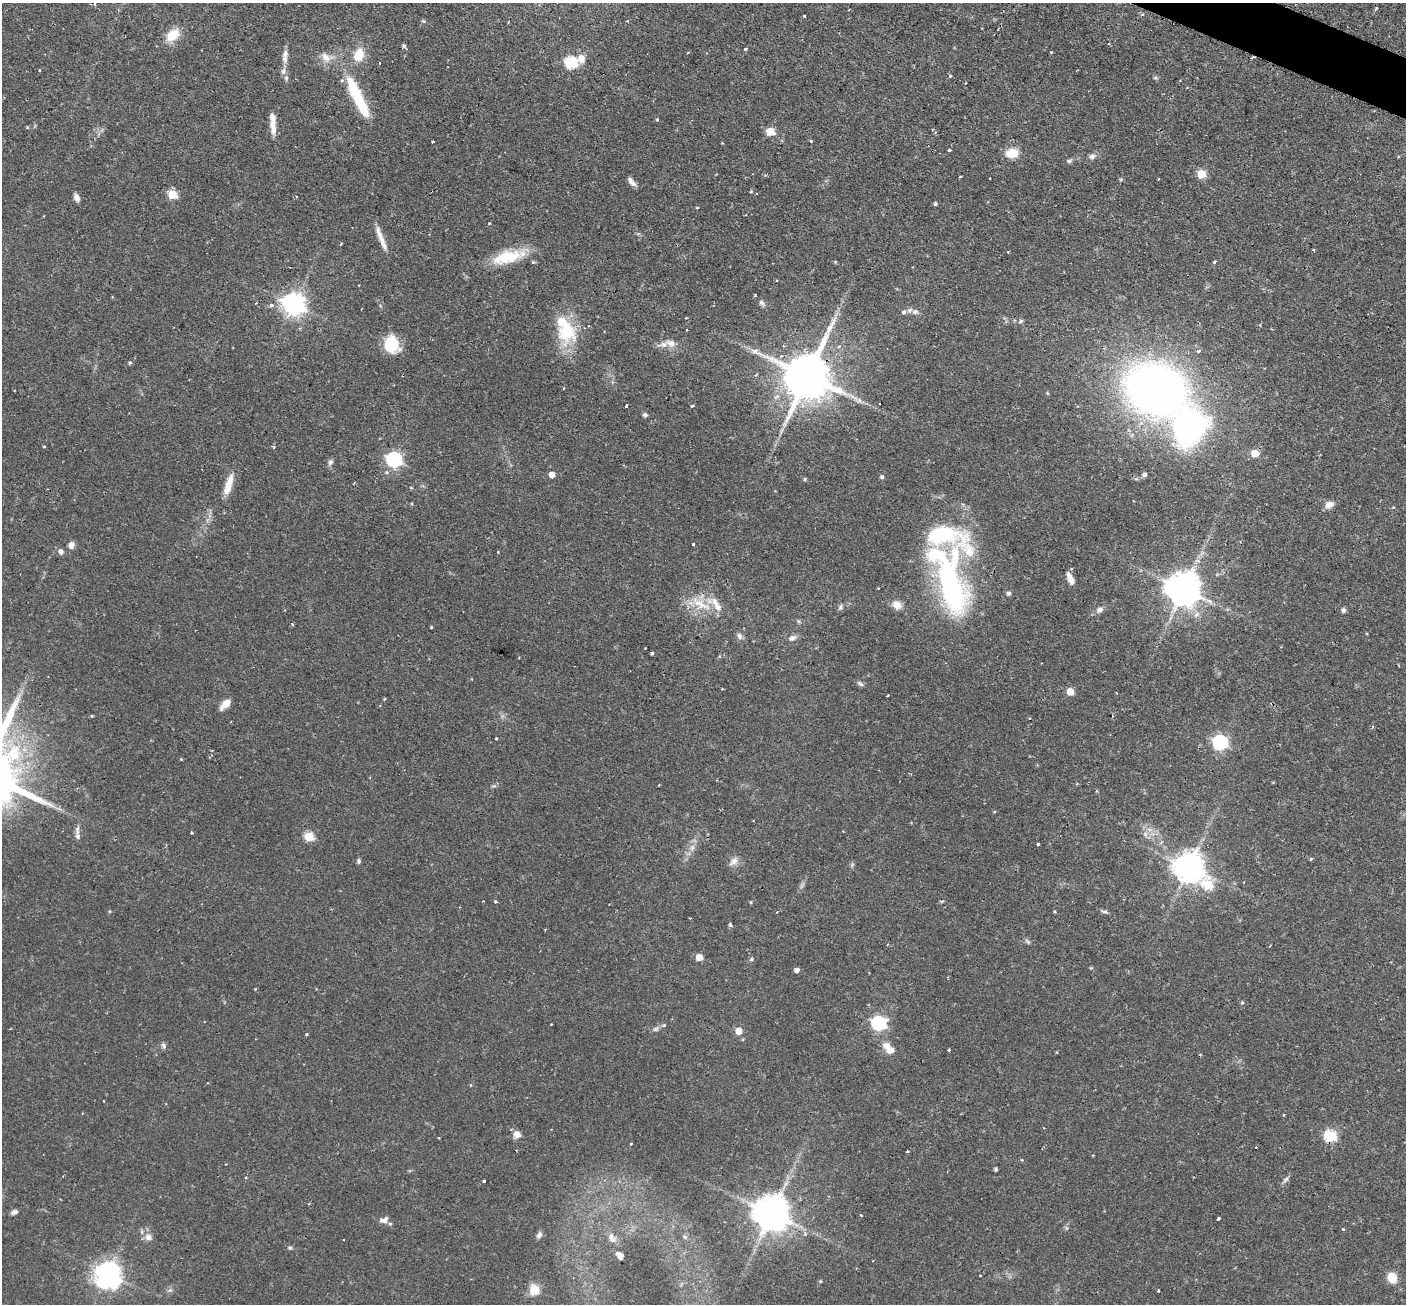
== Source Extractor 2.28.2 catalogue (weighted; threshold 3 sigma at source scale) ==
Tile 10 of 4 x 4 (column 2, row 3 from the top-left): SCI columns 1406-2809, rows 1588-2889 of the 5629 x 5644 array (HDU 1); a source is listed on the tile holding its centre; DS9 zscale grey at full resolution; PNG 1408 x 1306 px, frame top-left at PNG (2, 3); no overlay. Shown black and unused: <1% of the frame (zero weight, under 2 of 3 exposures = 1% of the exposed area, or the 3 px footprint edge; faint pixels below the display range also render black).
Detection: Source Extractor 2.28.2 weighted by HDU 2 'WHT'; one run over the whole footprint, this tile lists its part. Background 0.0673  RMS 0.0044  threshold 0.02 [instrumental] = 3 sigma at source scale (4.5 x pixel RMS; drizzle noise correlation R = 1.50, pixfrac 1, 0.05/0.05 arcsec/px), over >= 5 px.
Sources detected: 179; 1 inside a brighter object's white glare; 5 cosmic-ray / hot-pixel residue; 1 long thin detection or spike segment (spike, bleed or trail) — not listed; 11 inside a brighter listed object's ellipse — not listed separately; the other 161 listed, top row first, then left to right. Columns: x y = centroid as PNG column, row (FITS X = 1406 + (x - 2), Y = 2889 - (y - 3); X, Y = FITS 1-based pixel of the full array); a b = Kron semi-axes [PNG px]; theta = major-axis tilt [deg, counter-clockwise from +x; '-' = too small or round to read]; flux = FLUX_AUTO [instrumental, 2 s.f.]
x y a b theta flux
849 9 3 2 - 0.34
804 16 3 3 - 0.63
423 21 5 4 - 0.57
173 35 18 12 42 8.1
404 46 5 4 - 0.9
745 49 3 3 - 1.3
688 52 3 3 - 0.38
1051 52 3 3 - 0.44
359 55 15 11 66 8.3
326 57 15 10 -44 4.3
285 58 12 7 89 2.6
581 58 12 10 -85 3.7
571 62 6 6 - 52
379 63 3 2 - 0.53
40 70 3 2 - 0.5
283 71 9 7 73 1.9
950 76 4 3 - 0.61
356 93 49 14 -64 24
657 119 3 3 - 0.74
273 122 24 7 -87 5.4
770 131 5 5 - 15
811 141 4 3 - 0.4
432 142 3 3 - 1.3
949 150 3 3 - 1.7
1012 153 15 11 8 6.9
1092 156 8 7 - 1.7
1069 161 8 5 11 1
1202 174 5 5 - 15
960 177 4 2 - 0.38
989 178 3 2 - 0.74
1158 179 3 2 - 0.5
631 181 12 5 -52 2.2
751 191 3 3 - 0.74
172 195 5 5 - 20
77 197 8 6 -71 2.3
935 204 4 4 - 0.83
489 224 3 2 - 0.69
381 238 34 6 -69 5.2
341 244 3 2 - 0.67
508 257 40 14 14 17
1214 261 4 3 - 0.59
256 303 4 2 - 0.37
761 303 9 5 -52 1.3
294 304 8 7 - 330
271 305 3 3 - 7.2
903 312 4 3 - 3.5
915 312 10 7 7 1.9
1021 321 6 4 21 0.92
687 330 3 3 - 0.77
566 332 30 26 -76 21
671 343 16 9 -15 3.6
391 345 18 15 -69 13
1199 351 4 3 - 0.88
781 356 6 4 37 1.2
130 363 5 4 - 0.65
807 376 15 12 63 2200
563 388 3 2 - 0.51
1156 389 47 38 -23 330
1047 393 4 4 - 0.49
879 403 2 2 - 0.38
626 405 4 3 - 4.1
692 406 3 3 - 1.9
645 415 6 5 - 0.92
1190 427 45 37 61 110
44 446 4 3 - 0.39
273 447 4 3 - 0.82
1255 453 5 5 - 8.8
394 459 7 6 - 97
330 462 8 6 69 1.4
1145 474 5 5 - 1.3
552 475 5 5 - 4.3
882 477 5 5 - 0.94
805 479 5 4 - 0.56
228 484 28 8 72 6.5
411 487 5 3 - 0.4
412 504 4 3 - 0.4
1329 505 12 8 25 2.8
693 544 3 3 - 0.72
71 545 8 7 - 2.4
61 551 5 5 - 2.1
1070 579 14 5 -63 3.8
951 585 66 24 -74 140
878 588 2 2 - 0.44
1184 589 10 10 - 1000
1008 593 6 5 - 1.1
700 604 35 9 -26 9.8
897 605 11 9 -22 4.1
840 607 8 6 75 1.2
1100 610 10 7 23 2.1
1343 610 6 6 - 1
798 621 6 4 -70 0.6
431 627 3 2 - 0.6
739 636 9 7 -71 1.6
792 638 11 8 20 2
652 653 3 3 - 0.76
860 684 10 5 -36 1.1
1070 691 5 5 - 9
888 695 3 2 - 0.35
384 699 4 3 - 0.4
225 704 12 6 45 5.3
92 716 5 3 - 0.41
496 738 3 3 - 0.55
1220 742 7 6 - 99
77 830 13 6 -89 1.8
191 833 3 3 - 0.67
1145 834 7 4 -72 1.1
309 837 5 5 - 24
1038 844 3 3 - 0.84
692 847 10 6 64 2.2
1311 858 5 3 - 0.5
359 861 6 5 - 0.89
733 861 14 8 46 2.6
1189 867 9 9 - 710
1208 884 7 6 - 21
495 901 4 4 - 0.63
751 902 4 4 - 0.47
1055 911 4 3 - 0.53
1104 911 10 4 -13 0.99
730 925 5 4 - 0.86
1028 941 9 4 -51 0.86
699 957 5 5 - 8.7
751 959 5 4 - 0.78
797 970 5 4 - 2.2
1242 1003 5 3 - 0.47
879 1023 7 6 - 82
551 1024 2 2 - 0.35
656 1029 10 5 37 1.3
738 1031 5 5 - 6.8
307 1034 3 3 - 0.7
163 1045 8 6 -60 1.2
890 1050 9 8 - 3.6
949 1050 3 3 - 0.76
104 1101 2 2 - 0.27
1284 1114 3 2 - 0.61
517 1134 8 8 - 3.4
1330 1136 6 6 - 46
631 1143 3 3 - 0.91
907 1151 3 2 - 0.38
1022 1160 4 3 - 0.37
996 1169 4 3 - 0.7
1286 1179 10 4 45 1.2
484 1181 3 3 - 0.68
14 1212 9 5 20 1.4
772 1213 10 10 - 1200
861 1215 3 3 - 0.76
1218 1218 3 3 - 2.6
384 1220 12 7 19 2
1343 1229 4 3 - 0.44
805 1234 5 4 - 0.6
539 1235 9 5 46 1.2
148 1237 11 10 - 2.8
685 1237 6 5 - 0.87
612 1238 15 10 -62 3.4
290 1248 5 5 - 0.71
620 1256 7 5 -52 3.1
108 1274 9 9 - 410
1392 1278 10 8 -55 8.2
820 1281 4 4 - 0.45
170 1290 6 5 - 0.93
534 1290 11 10 - 6.1
1158 1291 3 2 - 0.48
Overlapping masked pixels (flux is a lower limit): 1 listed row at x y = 807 376